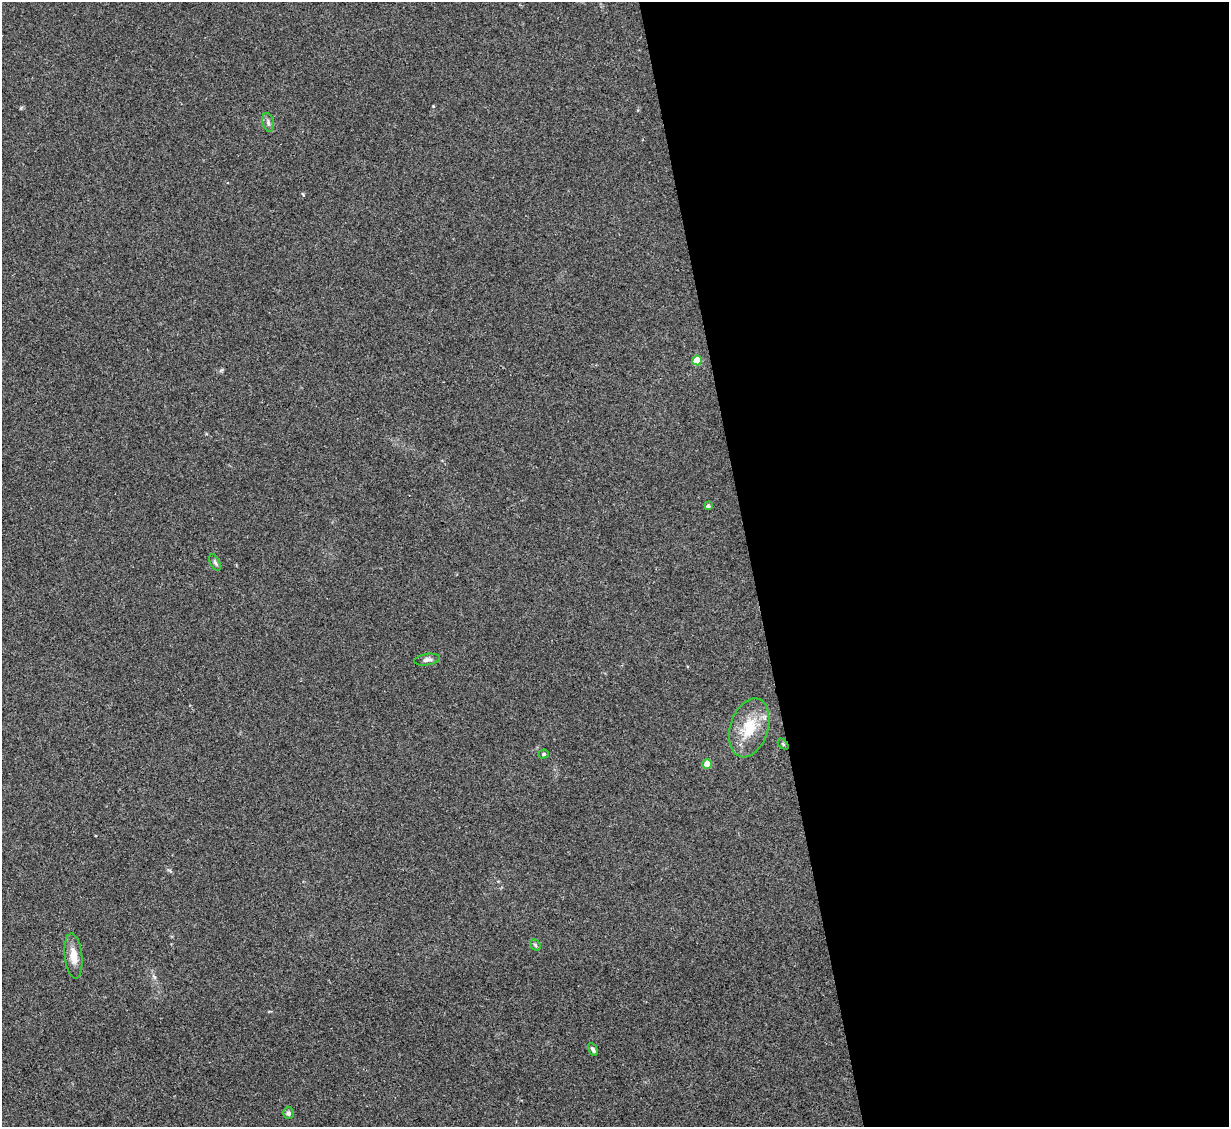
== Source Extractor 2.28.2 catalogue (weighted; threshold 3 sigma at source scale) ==
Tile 8 of 4 x 4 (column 4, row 2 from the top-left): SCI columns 3683-4909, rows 2502-3626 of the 4909 x 4890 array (HDU 1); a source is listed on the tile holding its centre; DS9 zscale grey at full resolution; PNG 1231 x 1129 px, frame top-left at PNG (2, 2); each listed source drawn as its Kron ellipse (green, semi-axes under 4 px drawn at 4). Shown black and unused: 39% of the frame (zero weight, under 2 of 3 exposures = <1% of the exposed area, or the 3 px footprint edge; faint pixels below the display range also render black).
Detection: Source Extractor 2.28.2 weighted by HDU 2 'WHT'; one run over the whole footprint, this tile lists its part. Background 0.0906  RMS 0.0097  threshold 0.0434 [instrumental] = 3 sigma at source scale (4.5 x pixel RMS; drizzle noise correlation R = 1.50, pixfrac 1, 0.05/0.05 arcsec/px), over >= 5 px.
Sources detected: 13; all 13 listed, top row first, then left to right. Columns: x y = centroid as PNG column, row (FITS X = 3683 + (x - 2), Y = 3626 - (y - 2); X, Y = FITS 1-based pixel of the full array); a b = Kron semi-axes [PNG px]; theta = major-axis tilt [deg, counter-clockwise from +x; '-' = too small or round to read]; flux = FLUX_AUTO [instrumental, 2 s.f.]
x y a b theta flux
268 122 9 5 -75 2.8
697 360 5 4 - 28
708 506 4 4 - 2.3
215 562 9 4 -65 2.2
427 660 13 5 9 3.8
749 728 30 19 72 31
783 744 6 4 -46 1.2
544 754 5 4 - 1.4
707 764 4 4 - 19
535 945 6 4 -49 1.6
74 956 23 8 -84 11
593 1050 7 4 -59 2.1
288 1113 6 5 - 2.5